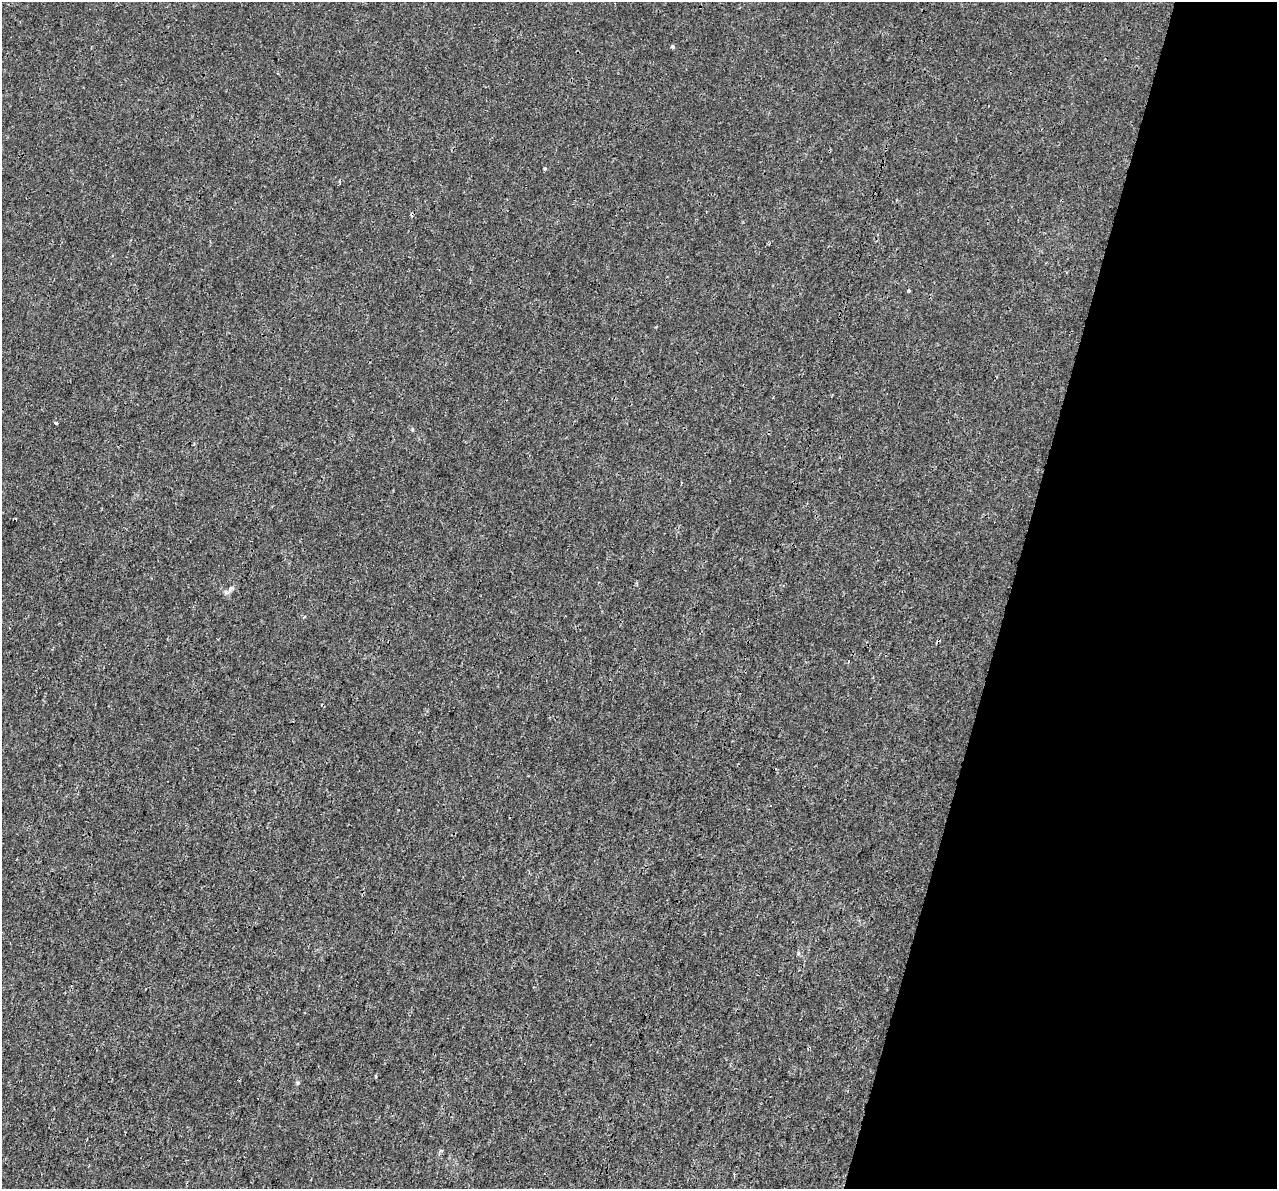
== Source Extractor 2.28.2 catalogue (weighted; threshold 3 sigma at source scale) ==
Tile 8 of 4 x 4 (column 4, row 2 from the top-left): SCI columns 3852-5126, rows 2716-3902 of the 5142 x 5368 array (HDU 1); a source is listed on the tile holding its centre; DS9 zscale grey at full resolution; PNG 1279 x 1191 px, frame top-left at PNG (2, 2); no overlay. Shown black and unused: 21% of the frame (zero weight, under 3 of 4 exposures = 5% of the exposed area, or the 3 px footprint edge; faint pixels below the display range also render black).
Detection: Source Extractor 2.28.2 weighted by HDU 2 'WHT'; one run over the whole footprint, this tile lists its part. Background 1.88e-04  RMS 0.0015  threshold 0.00666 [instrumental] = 3 sigma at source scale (4.5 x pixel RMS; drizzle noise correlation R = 1.50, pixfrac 1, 0.0396/0.0396 arcsec/px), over >= 5 px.
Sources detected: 7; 1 cosmic-ray / hot-pixel residue — not listed; the other 6 listed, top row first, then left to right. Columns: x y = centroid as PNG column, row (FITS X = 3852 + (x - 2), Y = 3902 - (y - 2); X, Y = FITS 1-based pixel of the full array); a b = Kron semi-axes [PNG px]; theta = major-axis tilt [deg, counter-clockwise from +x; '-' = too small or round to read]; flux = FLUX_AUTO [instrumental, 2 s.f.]
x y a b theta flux
672 47 4 4 - 0.27
545 169 4 4 - 0.19
909 290 5 3 - 0.13
56 423 4 3 - 0.16
231 589 7 5 29 0.35
848 662 3 3 - 0.18